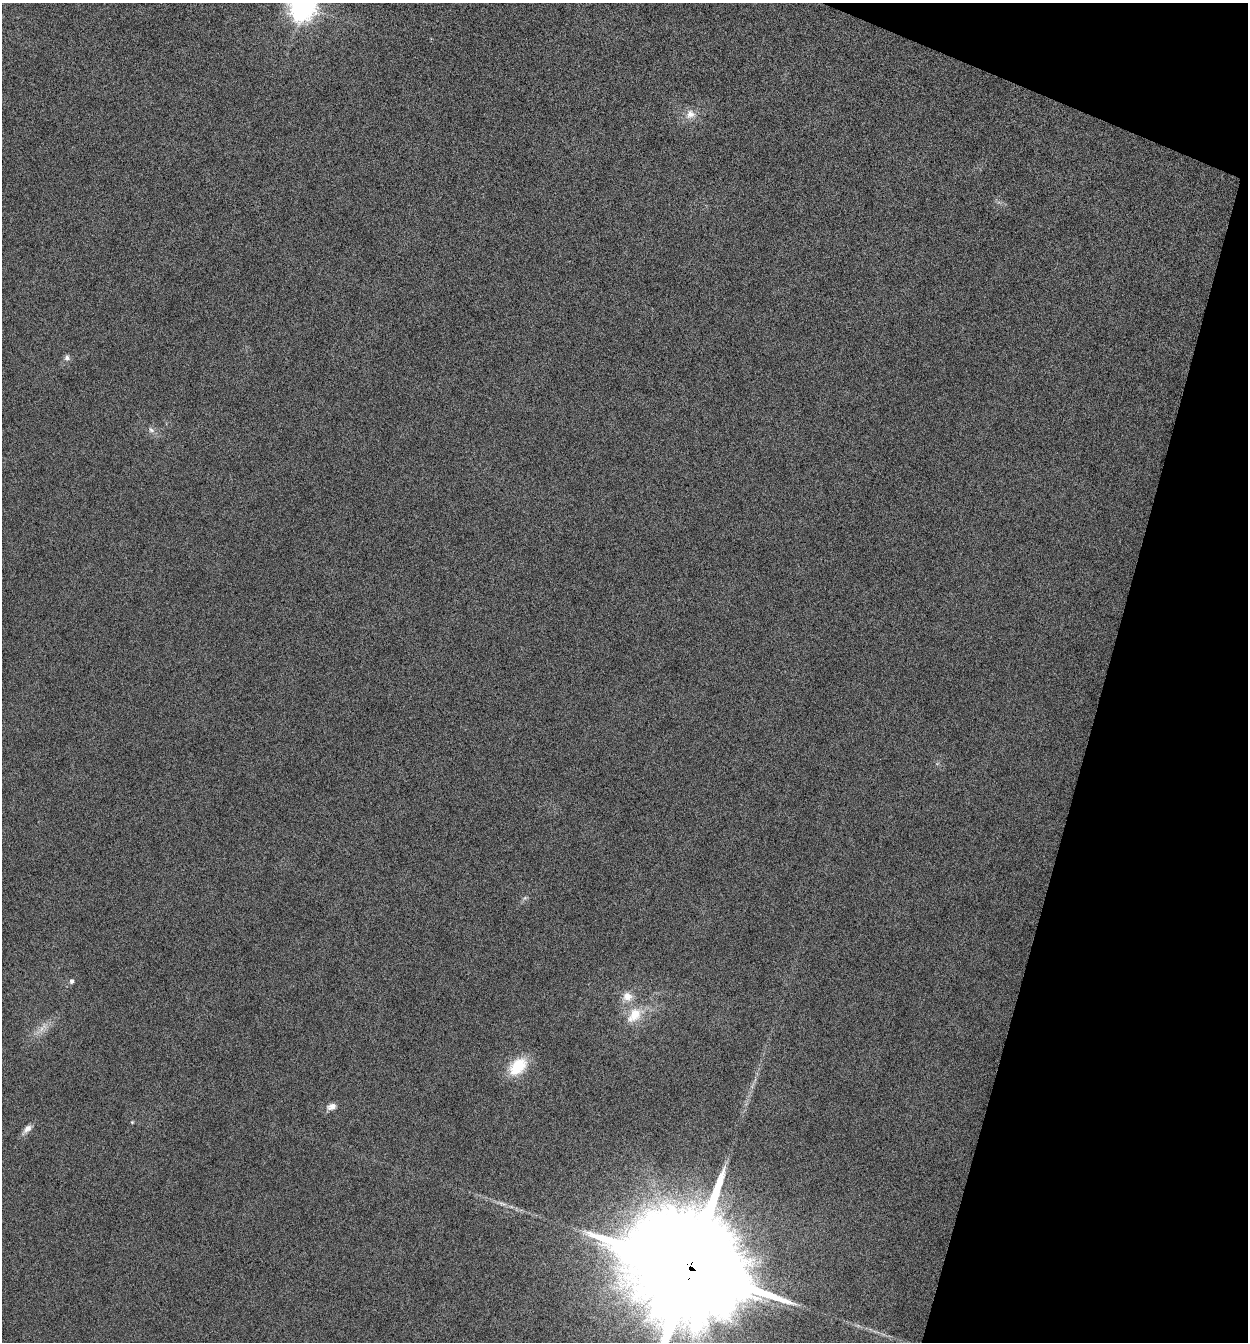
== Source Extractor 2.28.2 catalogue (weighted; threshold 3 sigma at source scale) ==
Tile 8 of 4 x 4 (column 4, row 2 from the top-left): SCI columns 3875-5120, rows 2689-4028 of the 5386 x 5373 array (HDU 1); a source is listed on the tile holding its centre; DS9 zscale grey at full resolution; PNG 1250 x 1344 px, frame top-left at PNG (2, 3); no overlay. Shown black and unused: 14% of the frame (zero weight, under 12 of 24 exposures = <1% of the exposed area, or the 3 px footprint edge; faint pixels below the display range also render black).
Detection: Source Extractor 2.28.2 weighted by HDU 2 'WHT'; one run over the whole footprint, this tile lists its part. Background -0.545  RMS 0.04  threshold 0.163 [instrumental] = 3 sigma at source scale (4.09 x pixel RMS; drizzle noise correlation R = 1.36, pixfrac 0.8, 0.05/0.05 arcsec/px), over >= 5 px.
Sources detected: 15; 2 too faint to see at this stretch — not listed; the other 13 listed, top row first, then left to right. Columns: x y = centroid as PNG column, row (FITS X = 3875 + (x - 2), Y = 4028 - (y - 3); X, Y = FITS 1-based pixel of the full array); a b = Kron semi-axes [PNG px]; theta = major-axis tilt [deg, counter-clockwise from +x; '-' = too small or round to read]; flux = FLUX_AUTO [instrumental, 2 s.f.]
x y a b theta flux
304 7 13 11 42 1700
690 114 15 13 31 37
67 358 7 7 - 13
151 430 9 6 -44 13
525 898 7 5 45 7.2
71 981 6 5 - 9.4
627 996 12 11 - 40
634 1015 25 15 45 92
518 1066 23 15 45 140
332 1107 12 8 15 23
132 1122 5 4 - 3.5
27 1129 14 7 46 24
689 1269 53 49 -34 47000
Overlapping masked pixels (flux is a lower limit): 1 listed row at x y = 689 1269
Isophote crosses this tile's border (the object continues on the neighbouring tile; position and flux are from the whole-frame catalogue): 2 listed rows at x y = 304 7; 689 1269